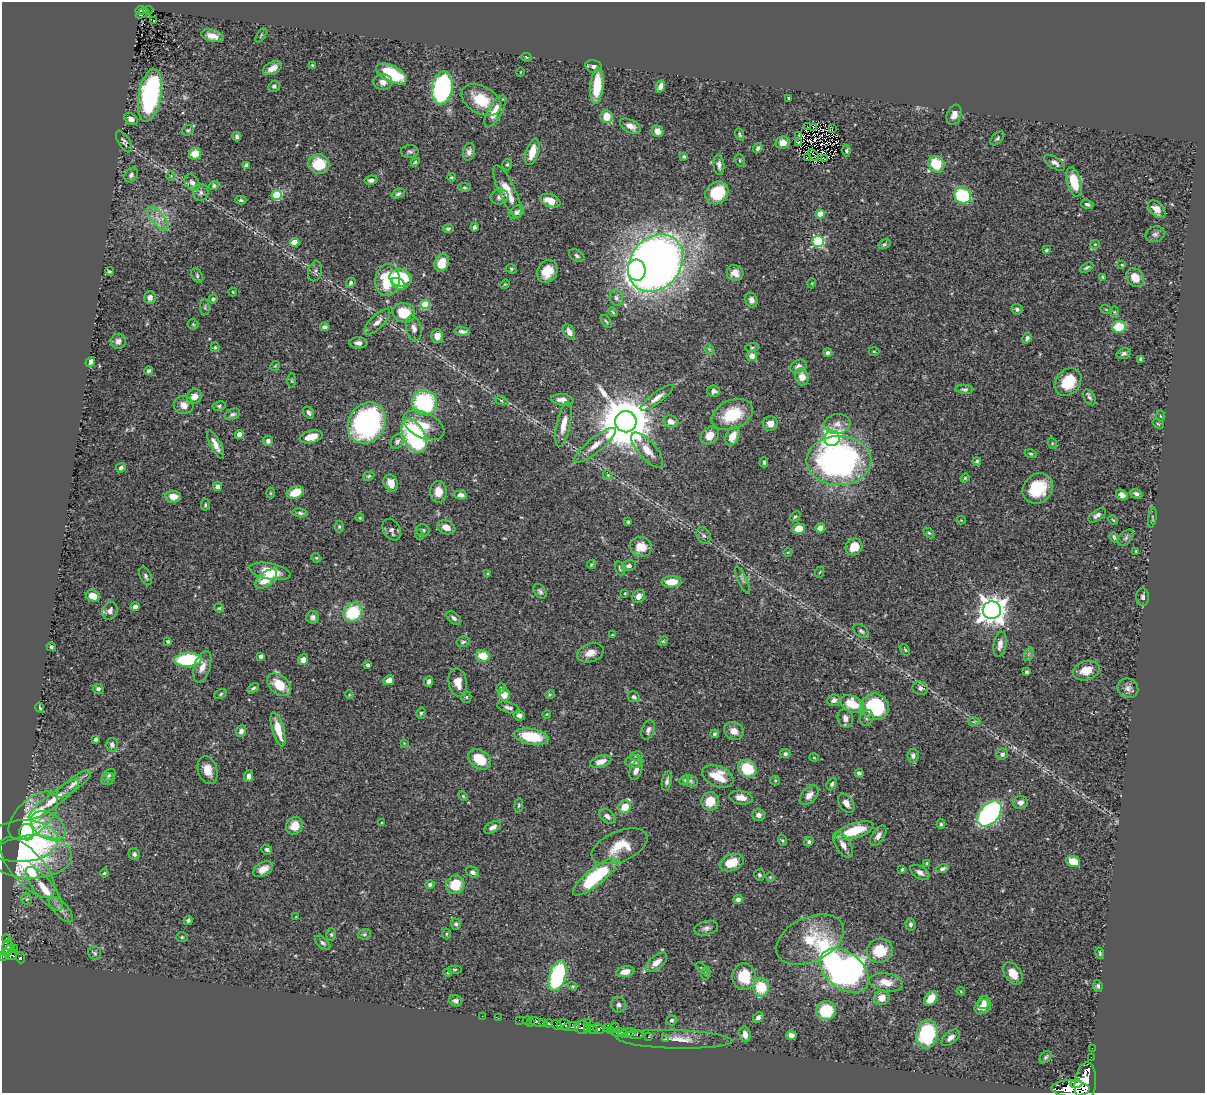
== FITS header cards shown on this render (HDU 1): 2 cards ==
NAXIS1  =                 1203
NAXIS2  =                 1091

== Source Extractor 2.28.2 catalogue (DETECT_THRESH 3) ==
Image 1203 x 1091 px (HDU 1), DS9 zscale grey, 1 PNG px = 1 image px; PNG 1207 x 1095 px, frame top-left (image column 1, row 1091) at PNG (2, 2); each listed source drawn as its Kron ellipse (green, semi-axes under 4 px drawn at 4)
Background 0.62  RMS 0.017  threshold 0.0517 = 3 sigma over >= 5 px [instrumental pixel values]
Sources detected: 448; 2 with non-positive FLUX_AUTO (blend fragments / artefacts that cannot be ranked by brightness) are neither listed nor drawn; the other 446 listed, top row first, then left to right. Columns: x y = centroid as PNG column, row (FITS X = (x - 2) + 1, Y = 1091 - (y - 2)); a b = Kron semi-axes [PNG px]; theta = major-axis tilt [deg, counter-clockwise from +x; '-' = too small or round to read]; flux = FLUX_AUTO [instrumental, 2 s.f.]
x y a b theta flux
141 10 5 3 - 30
148 10 5 3 - 15
142 13 7 2 33 22
154 20 3 3 - 1.5
261 35 8 3 57 1.4
212 36 11 6 -15 10
526 57 5 4 - 1.1
312 65 3 2 - 1
593 66 8 6 -12 4.3
272 68 10 6 28 8.3
520 72 4 3 - 0.73
391 74 16 8 -27 51
383 82 9 8 - 7.6
274 86 6 5 - 2.5
597 86 18 6 85 42
660 86 6 4 68 6.5
442 88 16 10 81 250
150 95 27 11 80 190
789 98 3 3 - 2
481 100 21 13 -30 35
495 111 17 7 62 21
954 115 10 7 70 7.7
607 117 6 6 - 20
131 119 7 5 -35 6.3
630 126 11 6 -27 7.8
808 127 2 2 - 0.76
814 128 3 2 - 1.2
832 129 3 2 - 0.29
188 130 6 5 - 2
657 131 6 5 - 10
740 134 6 3 -67 1.7
799 136 2 2 - 1.1
237 137 4 3 - 2.2
997 138 8 5 45 2.4
124 141 12 5 -59 3.7
798 142 3 2 - 2.2
782 143 7 6 - 7.4
758 148 5 4 - 3.1
410 151 9 6 1 3.2
846 151 6 4 -88 1.8
469 152 9 6 75 4.7
532 152 14 6 73 18
195 154 6 6 - 18
814 155 6 2 -58 0.14
684 156 3 3 - 1.9
807 158 3 2 - 1.2
824 159 2 2 - 0.58
740 160 6 5 - 1.8
415 162 4 4 - 1.4
1055 163 12 5 -32 5
319 164 10 9 - 37
936 164 9 7 -48 34
246 165 4 3 - 5.1
507 165 6 4 74 2
719 165 10 5 -83 4.7
131 175 8 6 53 3.7
171 176 5 5 - 1.4
451 177 4 3 - 1.2
371 180 6 4 10 4.4
192 182 9 6 -51 5
1074 182 15 7 -75 27
214 186 5 4 - 2.8
464 187 6 4 -6 1.7
507 192 29 8 -65 23
201 193 8 7 - 4.5
717 193 12 10 44 45
398 194 7 4 23 2.8
277 195 5 5 - 64
962 195 9 7 -29 83
500 197 9 7 12 5.6
241 200 5 3 - 1.9
550 201 10 6 -22 15
1087 204 6 4 -19 2.5
1157 209 10 6 -46 9.6
516 212 8 6 36 4.4
820 214 4 4 - 16
158 219 14 6 -49 9.2
474 227 4 3 - 2.5
448 229 5 4 - 2.5
1155 234 9 7 14 3.7
818 241 6 5 - 120
295 242 5 4 - 19
884 244 6 4 29 2.1
1095 244 5 4 - 1.3
1046 250 4 3 - 1.8
577 256 8 5 -35 3.1
442 263 9 7 67 21
656 263 31 25 50 1400
1122 265 3 2 - 0.93
1087 268 7 3 27 2.2
511 269 6 4 -23 1.7
637 270 10 9 - 100
109 271 4 4 - 1.7
315 271 10 6 75 3.3
547 271 12 9 59 22
735 273 8 8 - 8.8
197 276 8 5 -65 2.4
1103 277 4 3 - 1.4
401 278 11 9 -18 59
1135 278 10 8 -54 17
387 280 16 12 82 73
351 283 5 4 - 2.5
812 283 5 3 - 0.9
399 284 8 5 -34 11
505 284 5 4 - 1.1
233 292 4 4 - 1
150 298 6 6 - 6.3
616 298 8 6 -71 3.8
213 299 5 4 - 2
751 300 7 6 - 4.5
425 304 5 4 - 42
205 307 8 5 -83 1.8
1017 309 6 5 - 2.9
1106 309 6 4 -19 1.2
613 312 5 4 - 1.4
1114 312 6 4 -89 1.4
404 313 11 9 -14 30
606 321 7 3 -54 1.6
377 322 16 7 44 7.9
193 324 5 5 - 1.4
325 327 5 4 - 2.5
1119 327 7 5 8 40
414 328 13 7 -77 6.3
462 331 8 4 -5 4.2
569 332 8 5 -62 7.8
437 336 7 6 - 13
1027 338 6 4 59 3.2
118 341 7 7 - 5.8
358 343 9 5 -2 5
215 347 5 4 - 1.5
752 347 6 3 8 1.4
709 349 6 4 -45 1.6
874 351 5 3 - 1.1
828 353 4 4 - 2.7
1124 353 7 5 17 3.5
752 356 5 5 - 11
1141 359 4 4 - 3
90 362 5 4 - 5.6
275 366 5 4 - 1.4
798 367 8 6 29 5.5
149 371 4 4 - 2.2
802 377 9 6 -77 13
292 381 7 4 -89 1.4
1068 382 15 12 51 36
964 389 9 4 -3 2.4
714 391 6 5 - 3.6
194 397 8 7 - 10
1089 397 8 5 -57 3
657 398 20 5 37 8.2
501 400 6 4 -20 1.8
562 400 11 5 -6 8.1
424 403 12 12 - 120
184 405 10 9 - 9.2
219 406 7 4 10 2.2
309 413 6 5 - 3.6
232 414 8 5 24 2.8
732 415 21 14 23 44
1160 416 5 3 - 1.1
626 422 11 10 - 7800
671 422 7 6 - 6.8
367 423 22 18 61 220
564 424 23 7 78 16
770 424 7 7 - 7.8
837 424 13 10 7 8.2
1158 424 6 3 -36 1.2
424 425 22 12 -26 23
239 434 4 4 - 11
414 436 18 10 -63 190
710 436 10 8 43 13
732 436 10 6 64 16
311 437 11 6 13 14
832 438 8 7 - 250
268 441 5 5 - 3.7
397 442 8 6 61 4.3
1052 443 6 3 -73 1.1
216 445 15 5 -63 9.8
595 445 26 7 39 13
647 450 22 8 -49 15
1031 454 6 4 -16 1.6
839 461 32 24 0 340
977 461 4 4 - 1.9
764 462 5 3 - 1.9
121 468 5 4 - 3
608 475 5 4 - 1.6
369 476 6 4 18 1.9
965 478 4 4 - 1.3
391 483 9 6 -65 12
218 487 4 4 - 9.5
1038 488 16 14 44 48
438 492 11 8 -89 13
270 493 5 3 - 1.2
295 493 9 6 22 23
1136 494 6 4 -18 3.6
460 495 6 4 -8 5.5
1122 495 6 5 - 6
173 497 7 6 - 13
205 505 6 4 81 1.7
300 513 8 4 -6 2.4
1097 515 10 5 34 4.2
795 516 6 4 47 1.7
360 518 4 4 - 1.4
1152 518 10 3 81 1.5
961 520 4 4 - 0.89
1113 520 5 3 - 1.1
628 522 3 3 - 2.3
339 526 6 4 89 1.8
446 527 9 6 -19 8.6
820 528 5 4 - 12
799 529 6 5 - 19
392 530 11 8 -59 4.7
423 530 7 6 - 2.9
929 533 6 4 -44 1.7
420 535 5 3 - 1
704 535 8 6 -62 3.3
1114 537 5 3 - 1.9
1126 538 10 6 46 3.5
641 547 11 9 -14 20
854 547 9 8 - 19
1136 551 4 2 - 0.94
788 552 4 3 - 0.88
316 558 5 4 - 1.3
591 564 5 4 - 1.5
629 566 7 5 12 4.3
620 568 7 5 -71 2.8
270 571 21 8 -11 30
820 572 6 3 69 1.1
488 574 4 3 - 2.5
146 576 9 5 -65 3.5
266 579 13 7 40 26
742 580 15 4 -66 3.2
672 582 10 5 2 21
540 591 8 5 -54 3.1
625 593 3 3 - 1.1
93 596 7 5 -22 17
639 596 7 6 - 8.1
1143 597 9 6 -88 3.5
135 607 4 4 - 5.1
219 608 5 3 - 1.6
992 610 9 9 - 1500
110 611 9 7 63 6.1
353 612 10 9 - 57
313 617 6 6 - 4
454 618 8 5 -41 3.4
861 631 9 5 -39 2.8
612 635 4 3 - 0.97
168 641 4 3 - 2.4
663 641 5 4 - 1.4
463 642 6 5 - 2.5
1000 644 13 6 81 8
51 647 5 4 - 1.9
905 650 6 3 -54 1.2
590 653 13 9 18 10
1029 654 7 4 71 2.3
260 656 4 3 - 3.2
483 656 7 5 -15 21
188 660 13 7 2 97
303 660 5 5 - 8.9
368 665 4 3 - 3.9
202 667 16 8 72 11
1086 671 14 9 16 15
1026 672 3 3 - 1.9
389 680 6 4 28 5.7
429 681 5 4 - 3.3
458 682 14 9 -79 14
279 685 14 9 -40 25
253 688 6 4 36 2.3
501 688 5 4 - 1.8
920 688 8 6 -5 4.5
1128 688 10 9 - 6
98 689 5 5 - 2.9
221 694 6 4 29 1.9
550 694 4 3 - 1
349 695 4 3 - 0.86
504 695 6 5 - 15
466 697 5 5 - 1.7
634 697 6 5 - 3
834 700 7 5 21 4.5
852 704 12 8 -24 33
875 707 14 13 - 95
40 708 5 2 - 1.5
508 708 12 5 -16 4.2
421 713 6 4 74 1.8
547 714 4 3 - 0.93
519 715 6 5 - 3.1
845 718 9 7 -79 6.1
867 718 8 6 63 4.1
974 722 6 4 2 1.8
278 729 18 5 -74 25
648 730 10 6 70 5
241 731 6 4 68 4.5
734 731 10 8 -29 9.1
714 734 4 4 - 1.9
531 737 17 8 -9 49
95 739 4 3 - 2.6
404 743 4 4 - 1
112 745 7 6 - 3.8
785 754 5 4 - 2.6
1002 754 6 5 - 3.4
913 755 7 5 83 3.6
636 756 6 4 15 2
814 757 5 3 - 0.89
480 759 12 9 -35 32
601 761 11 6 18 10
634 762 8 6 -2 5.4
747 769 9 8 - 42
208 770 14 9 -71 14
636 770 10 6 70 7.4
859 773 4 3 - 2.1
109 775 7 5 38 2.2
249 776 6 4 85 4.7
718 776 16 10 -23 29
108 779 7 5 33 2.4
684 780 5 4 - 1.7
775 780 5 4 - 1.4
667 781 10 4 78 3.5
691 781 7 5 -23 2.7
73 784 21 6 37 8.9
832 784 6 4 64 2.7
809 795 11 7 48 7.6
463 796 5 3 - 1.2
741 798 12 6 -9 9.8
54 799 31 7 38 19
710 801 9 9 - 22
1020 802 7 6 - 4.9
846 803 11 6 -56 7.7
519 805 7 4 83 1.6
625 807 6 6 - 22
990 814 15 9 51 300
759 815 6 6 - 5.8
33 816 30 16 44 82
607 816 9 6 -38 4.5
382 822 3 2 - 0.81
941 824 4 4 - 1.6
48 826 19 12 -34 20
294 826 9 8 - 17
493 827 9 5 29 5.1
854 831 20 7 17 37
27 832 8 7 - 42
878 836 11 6 57 6.4
782 840 5 4 - 1.5
22 841 36 21 3 240
809 842 5 4 - 2.4
843 845 14 7 -57 9.7
620 846 29 15 22 31
267 850 5 4 - 3
134 854 6 5 - 3.4
32 857 40 21 2 73
1073 862 7 5 -24 27
732 863 12 8 20 26
927 863 4 4 - 2.3
27 868 38 16 -49 84
263 869 11 7 30 11
902 869 4 3 - 1.7
942 869 6 4 16 2.9
472 872 7 5 -28 4
920 872 10 6 -32 5.9
104 873 4 3 - 1.3
759 875 5 5 - 2.1
595 877 27 8 39 110
770 877 4 4 - 1.1
430 884 5 4 - 2.7
455 885 9 9 - 33
44 889 27 9 -51 22
27 899 5 5 - 2
738 899 5 4 - 4.3
61 909 16 7 -47 7.1
296 917 4 2 - 0.84
188 920 4 4 - 2.5
456 924 5 5 - 2.8
910 924 6 5 - 3.3
706 928 12 7 15 4.7
331 934 6 5 - 2.1
364 934 7 5 21 1.8
446 934 5 3 - 1.4
182 937 6 5 - 1.8
6 939 4 3 - 10
810 940 36 22 25 47
323 943 9 5 -41 2.9
7 947 8 5 80 130
14 948 3 2 - 14
8 950 7 3 44 110
880 951 13 12 - 35
95 953 7 6 - 2.6
1100 953 6 3 -78 1.6
4 955 6 5 - 190
11 955 6 4 6 110
20 958 5 4 - 110
656 962 13 6 40 9.9
702 968 7 3 -45 1.2
455 969 7 3 0 1.6
844 971 28 18 -38 850
625 972 9 5 13 11
448 973 4 3 - 1.1
706 973 7 4 80 2
1013 973 12 8 -54 14
558 976 16 8 73 160
744 977 13 12 - 34
886 982 17 9 -9 14
573 986 5 3 - 1.4
1098 986 6 4 -82 2.7
761 987 9 7 88 38
961 991 4 3 - 1.1
882 998 8 7 - 11
931 998 8 5 54 15
456 1001 6 5 - 3.3
983 1002 6 5 - 4.2
618 1005 8 7 - 4.5
983 1007 9 7 35 11
826 1011 10 9 - 47
482 1016 2 2 - 2.2
758 1017 6 4 46 3.3
498 1018 3 2 - 2
519 1020 2 2 - 5.4
671 1020 5 5 - 2.4
527 1021 4 3 - 46
530 1022 3 2 - 17
537 1022 8 4 -19 110
587 1022 2 2 - 3.8
543 1023 4 3 - 100
548 1023 4 3 - 160
564 1024 7 5 1 270
557 1025 5 3 - 56
571 1027 9 4 6 160
582 1027 7 6 - 88
607 1028 3 2 - 12
614 1028 5 2 - 14
587 1029 4 2 - 27
592 1029 5 3 - 49
598 1029 6 4 -44 120
610 1031 4 3 - 30
619 1033 8 3 -2 230
627 1033 9 3 11 130
745 1034 8 5 -81 8.6
927 1034 14 10 80 91
635 1035 8 3 -4 140
791 1035 5 4 - 4.8
649 1037 3 2 - 5.7
950 1038 10 6 39 6
665 1039 3 2 - 7.4
674 1039 58 9 -2 19
1092 1048 2 2 - 2.9
1046 1057 7 5 46 2.4
1091 1057 2 2 - 2.6
1085 1082 20 10 84 1300
1076 1084 6 4 2 250
1070 1088 19 8 -1 1200
At the frame edge (FLAGS 8, measured only in part): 2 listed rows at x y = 4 955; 1070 1088
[2 non-positive-flux detections neither listed nor drawn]